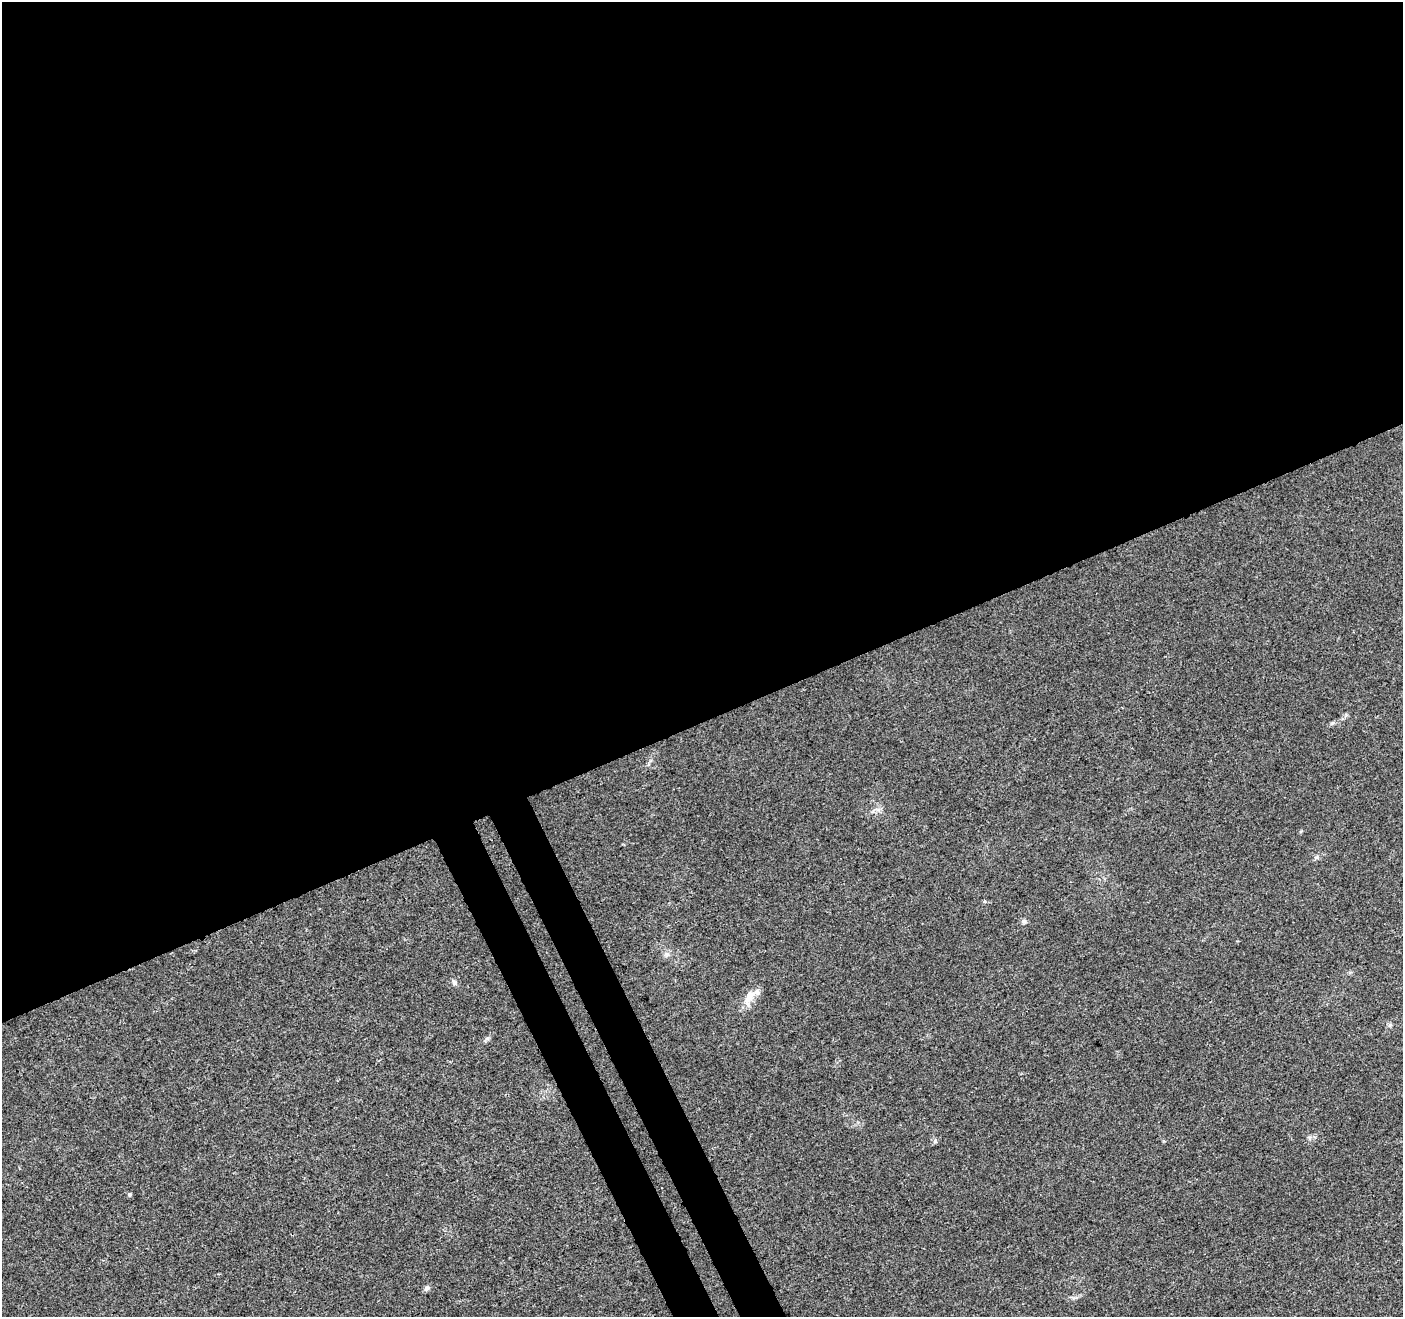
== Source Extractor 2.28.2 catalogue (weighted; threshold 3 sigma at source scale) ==
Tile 2 of 4 x 4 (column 2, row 1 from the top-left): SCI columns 1457-2857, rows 4116-5430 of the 5711 x 5544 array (HDU 1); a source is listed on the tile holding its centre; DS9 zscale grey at full resolution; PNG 1405 x 1319 px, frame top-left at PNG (2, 2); no overlay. Shown black and unused: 57% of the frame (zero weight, under 3 of 4 exposures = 5% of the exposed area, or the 3 px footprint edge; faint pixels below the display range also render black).
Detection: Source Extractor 2.28.2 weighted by HDU 2 'WHT'; one run over the whole footprint, this tile lists its part. Background 0.00813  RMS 0.0027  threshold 0.0121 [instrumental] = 3 sigma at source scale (4.5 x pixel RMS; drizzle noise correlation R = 1.50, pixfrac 1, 0.0396/0.0396 arcsec/px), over >= 5 px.
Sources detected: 7; all 7 listed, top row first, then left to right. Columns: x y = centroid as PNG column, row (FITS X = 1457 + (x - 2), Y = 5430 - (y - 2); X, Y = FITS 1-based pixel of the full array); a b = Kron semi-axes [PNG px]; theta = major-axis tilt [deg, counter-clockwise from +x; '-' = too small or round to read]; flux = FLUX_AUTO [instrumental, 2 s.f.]
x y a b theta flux
1316 857 7 4 45 0.54
1024 921 7 6 - 0.61
454 982 8 6 -86 0.65
749 997 23 11 63 3.7
935 1141 6 6 - 0.57
129 1194 5 5 - 0.46
427 1288 7 6 - 0.76